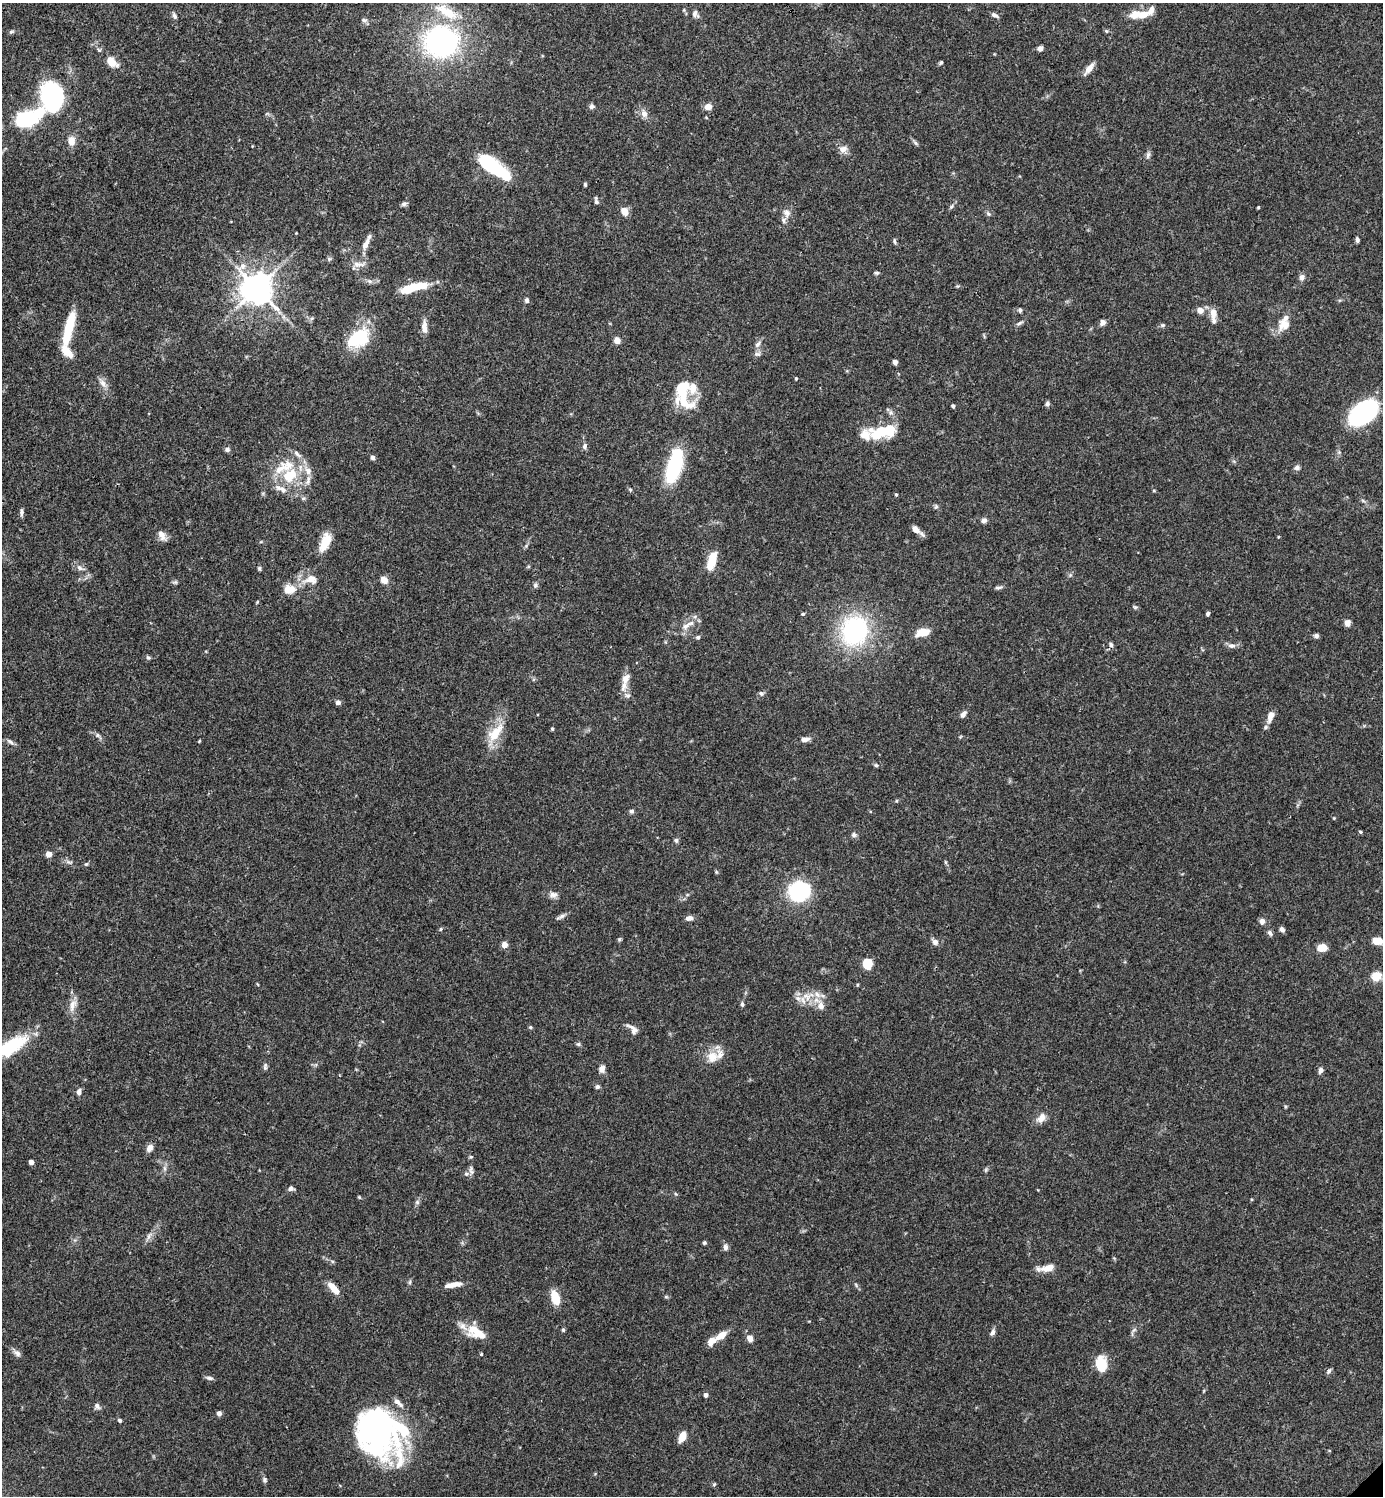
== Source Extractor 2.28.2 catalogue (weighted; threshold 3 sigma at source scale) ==
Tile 11 of 4 x 4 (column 3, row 3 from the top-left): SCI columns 3062-4442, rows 1496-2989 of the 5981 x 5981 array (HDU 1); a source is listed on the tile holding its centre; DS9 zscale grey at full resolution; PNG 1385 x 1498 px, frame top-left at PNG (2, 3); no overlay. Shown black and unused: <1% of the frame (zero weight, under 3 of 4 exposures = <1% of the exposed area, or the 3 px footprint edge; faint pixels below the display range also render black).
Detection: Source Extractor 2.28.2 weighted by HDU 2 'WHT'; one run over the whole footprint, this tile lists its part. Background 0.0657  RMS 0.0032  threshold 0.0143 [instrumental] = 3 sigma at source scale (4.5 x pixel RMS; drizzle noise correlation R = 1.50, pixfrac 1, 0.05/0.05 arcsec/px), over >= 5 px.
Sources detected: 223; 6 inside a brighter object's white glare — not listed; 23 inside a brighter listed object's ellipse — not listed separately; the other 194 listed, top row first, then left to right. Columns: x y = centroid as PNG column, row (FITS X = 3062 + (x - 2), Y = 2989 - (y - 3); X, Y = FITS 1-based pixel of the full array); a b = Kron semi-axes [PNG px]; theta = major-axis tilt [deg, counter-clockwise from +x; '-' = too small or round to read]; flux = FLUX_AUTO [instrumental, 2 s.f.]
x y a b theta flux
695 14 11 7 -58 1.3
174 15 9 5 -63 0.8
995 15 10 5 -29 0.94
1143 15 13 9 20 3.9
364 20 8 5 -10 0.84
1106 31 5 5 - 0.42
11 32 7 5 18 0.56
441 41 36 33 1 62
1040 48 6 5 - 1.2
112 62 14 9 -40 3.8
941 62 5 4 - 0.51
1089 69 17 6 53 2.4
52 97 16 12 -74 95
592 106 7 6 - 0.83
708 107 7 6 - 2.7
644 114 10 8 -70 1.8
29 118 36 17 22 23
71 141 12 9 -86 2.6
915 143 8 4 -56 0.64
843 149 10 8 29 1.9
1148 155 10 5 72 0.94
495 167 35 11 -37 27
585 184 4 3 - 0.49
596 201 8 4 -74 0.75
404 204 7 6 - 0.76
951 207 7 4 53 0.61
1258 207 3 3 - 0.31
624 211 8 7 - 3
786 213 12 9 -67 1.9
988 214 7 5 -22 0.61
296 233 2 2 - 0.2
1357 240 6 4 -85 0.69
894 241 8 3 -79 0.47
365 244 17 7 63 2.6
358 264 19 7 -2 2.1
877 273 6 4 -1 0.53
1302 277 8 7 - 1.2
370 281 8 5 -19 0.89
419 286 21 9 6 6.5
958 286 6 3 17 0.36
257 288 10 9 - 480
527 300 6 5 - 0.77
1020 310 5 5 - 0.55
1200 310 6 6 - 2.4
1213 313 12 8 -86 2.8
1103 322 6 5 - 1.7
1019 323 11 4 24 0.73
1284 324 16 15 - 4.1
1162 325 6 5 - 0.55
424 327 16 6 -88 2.2
69 328 39 9 76 13
358 338 26 17 34 17
617 340 6 6 - 2.3
758 344 10 6 51 1.2
758 354 9 6 -14 0.86
895 362 5 4 - 1.1
796 378 4 3 - 0.38
103 383 13 7 -64 1.9
682 389 35 17 -64 11
1047 404 6 6 - 0.76
953 406 4 3 - 0.74
1363 413 30 18 40 39
878 434 20 11 47 6.9
584 446 8 6 87 0.9
227 449 6 6 - 0.88
297 454 14 6 -43 1.6
372 457 5 5 - 0.84
674 466 34 12 74 27
1297 468 8 6 17 0.92
290 475 23 18 47 12
308 480 14 5 80 1.5
630 490 5 4 - 0.45
1154 491 5 3 - 0.3
896 495 4 3 - 0.44
936 506 6 5 - 0.58
21 513 10 4 88 0.93
984 520 8 6 14 0.88
916 529 12 7 -44 2.1
162 536 16 8 -57 2
1278 537 4 3 - 0.25
325 542 21 9 69 6.3
712 559 21 8 71 6.2
80 568 11 6 -38 1.4
259 568 6 4 88 0.49
311 579 20 13 2 4.5
384 580 8 7 - 2.5
175 582 7 5 -7 0.54
535 585 8 6 66 0.74
998 587 11 4 9 0.72
289 589 13 10 5 4.4
1135 607 6 5 - 0.49
803 614 5 4 - 0.42
1208 614 5 4 - 0.64
1347 623 7 6 - 1.9
687 625 24 7 31 3
854 631 27 23 70 44
923 632 13 7 14 5.6
1316 636 6 5 - 0.82
698 637 6 5 - 0.61
1111 644 6 5 - 0.82
1232 646 10 6 -1 1.3
148 657 6 5 - 0.52
624 686 16 9 78 2.8
761 693 7 6 - 0.74
338 702 6 5 - 1
963 714 8 5 49 1.3
1271 716 14 8 69 2.7
552 729 4 3 - 0.43
495 733 30 13 52 7.5
98 735 7 5 -47 0.73
805 739 12 6 9 1.6
199 741 3 3 - 0.28
10 742 11 5 -37 1
876 765 6 4 -22 0.51
632 811 6 6 - 0.74
1334 818 4 3 - 0.26
1360 832 5 4 - 0.42
854 835 7 6 - 0.86
676 840 6 5 - 0.66
49 854 4 4 - 3.3
69 862 10 4 -12 0.87
945 862 6 4 -71 0.4
86 864 5 5 - 0.45
716 872 6 4 73 0.36
798 892 14 12 -57 29
553 895 11 8 -4 1.5
561 916 15 4 26 1
689 918 8 5 6 1.6
1262 921 7 6 - 1.4
441 929 5 3 - 0.35
1282 930 7 5 -56 1
1270 933 8 5 -53 0.86
619 939 6 5 - 0.45
1377 941 9 6 -8 5.7
935 942 7 6 - 1.4
504 945 7 7 - 1.6
1322 948 8 6 5 4.6
868 964 9 8 - 6.3
1376 976 10 9 - 5
817 995 11 6 -46 1.9
807 997 15 7 -51 2.9
798 998 9 6 -21 1.5
742 1004 6 5 - 0.65
73 1005 20 8 74 2.8
821 1006 10 8 -81 1.9
530 1027 5 4 - 0.47
633 1029 17 8 -47 1.9
578 1044 6 5 - 0.52
10 1047 43 15 31 19
712 1057 16 15 - 4.6
265 1067 10 5 81 0.75
602 1069 9 7 74 1.5
1321 1070 7 6 - 1
597 1087 5 5 - 0.79
79 1092 7 5 78 1.4
1041 1118 14 9 55 2.4
150 1148 9 6 57 1.9
471 1157 6 4 -1 0.37
31 1162 5 4 - 1.1
164 1168 7 4 -89 0.78
986 1170 6 4 -72 0.43
466 1174 6 5 - 0.85
291 1188 7 6 - 0.95
359 1197 5 4 - 0.33
417 1202 7 6 - 0.71
149 1236 11 5 70 1.2
704 1243 4 4 - 0.49
725 1247 8 6 -78 1.1
1048 1268 16 8 14 3.7
410 1282 6 4 88 0.5
452 1285 20 5 10 3.2
334 1289 14 6 -48 4.9
666 1297 6 4 -18 0.39
555 1298 12 7 -72 8.2
563 1330 5 4 - 0.51
1134 1330 8 4 37 0.62
476 1332 25 13 -30 7.5
993 1332 9 6 64 0.95
722 1335 14 7 34 3.2
750 1338 6 5 - 2.6
17 1353 11 7 -36 1.3
481 1354 3 3 - 0.39
1101 1364 16 11 -80 7.9
1329 1371 9 5 66 0.66
209 1378 10 5 -9 0.86
706 1395 4 4 - 0.92
398 1403 15 6 -42 1.6
97 1406 8 7 - 1
219 1413 5 5 - 1.2
120 1420 5 4 - 0.67
377 1430 67 31 -55 65
682 1437 10 6 67 4
264 1479 7 5 -49 0.68
714 1484 6 4 44 0.41
Isophote crosses this tile's border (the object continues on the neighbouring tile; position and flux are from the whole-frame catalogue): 1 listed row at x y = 10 1047